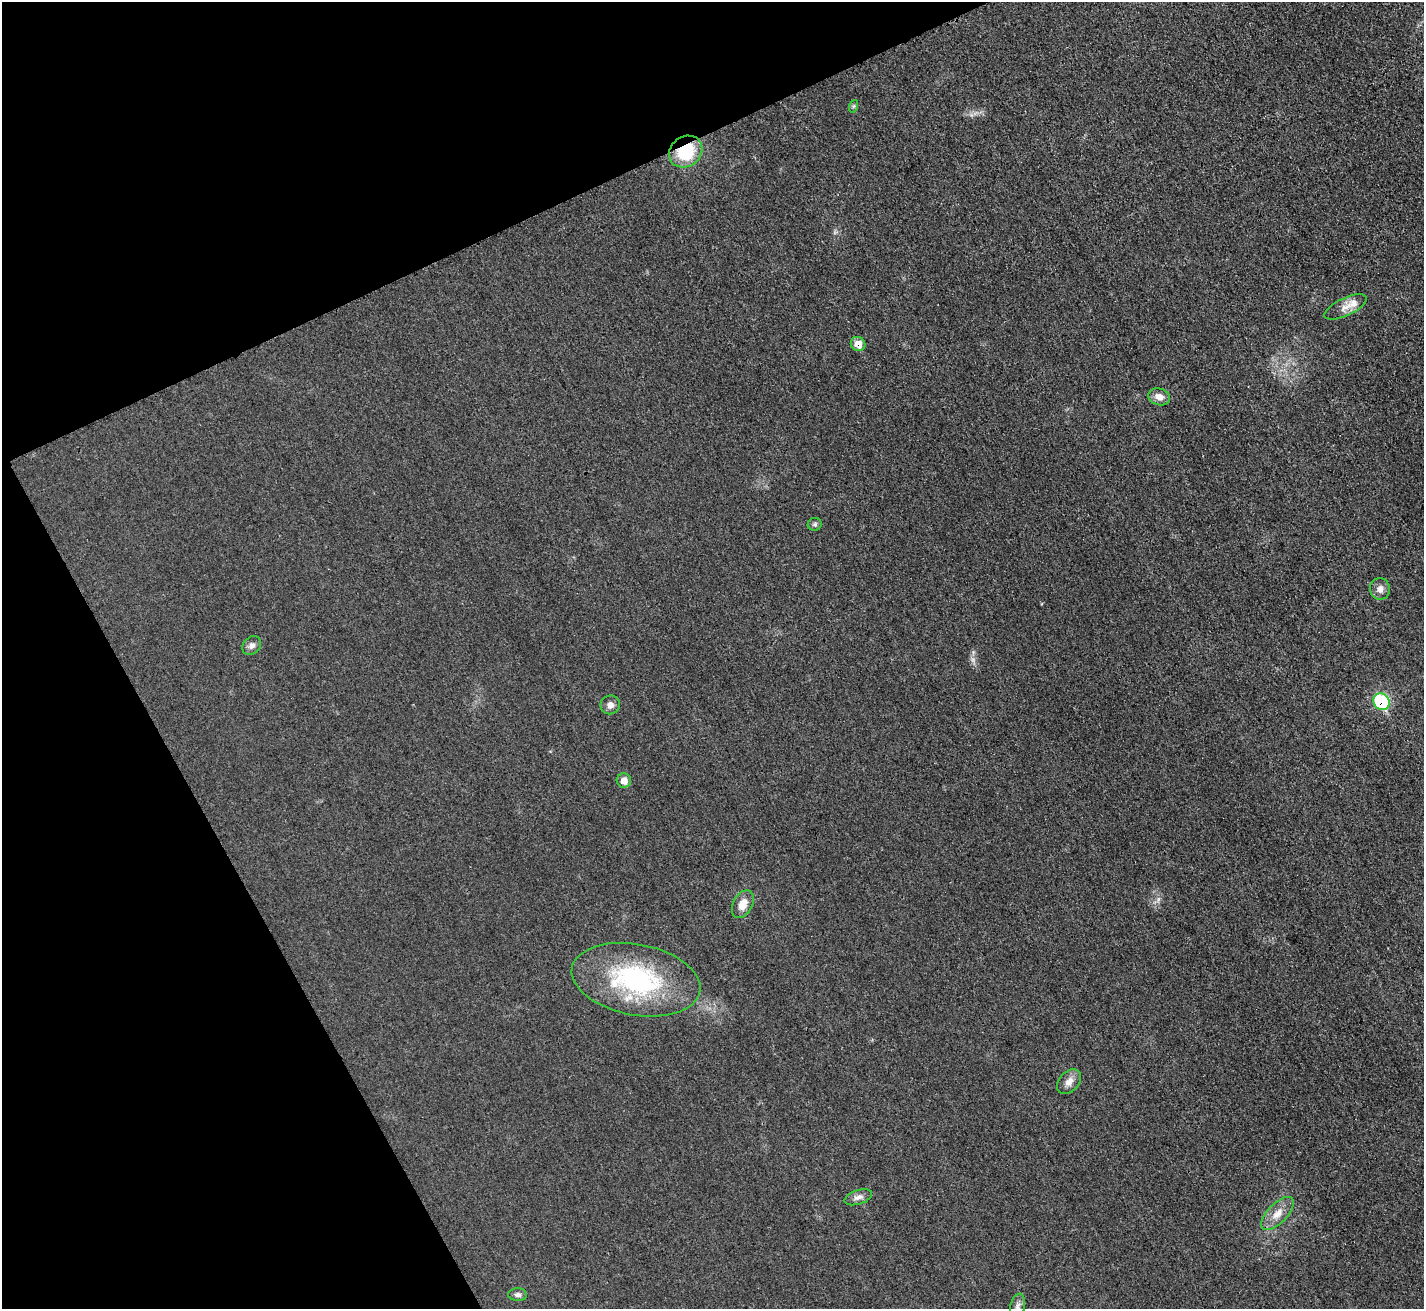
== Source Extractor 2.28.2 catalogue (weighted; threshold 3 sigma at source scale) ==
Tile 5 of 4 x 4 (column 1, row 2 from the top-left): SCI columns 21-1442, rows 2920-4226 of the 5712 x 5701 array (HDU 1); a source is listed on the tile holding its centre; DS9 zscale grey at full resolution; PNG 1426 x 1311 px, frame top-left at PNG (2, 2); each listed source drawn as its Kron ellipse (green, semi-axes under 4 px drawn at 4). Shown black and unused: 23% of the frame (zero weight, under 3 of 4 exposures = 1% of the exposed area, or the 3 px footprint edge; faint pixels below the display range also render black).
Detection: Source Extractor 2.28.2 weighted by HDU 2 'WHT'; one run over the whole footprint, this tile lists its part. Background 0.0218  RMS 0.0061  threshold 0.0276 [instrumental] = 3 sigma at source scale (4.5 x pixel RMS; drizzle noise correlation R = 1.50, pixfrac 1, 0.05/0.05 arcsec/px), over >= 5 px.
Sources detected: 20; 1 too faint to see at this stretch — neither listed nor drawn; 1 inside a brighter listed object's ellipse — not listed separately; the other 18 listed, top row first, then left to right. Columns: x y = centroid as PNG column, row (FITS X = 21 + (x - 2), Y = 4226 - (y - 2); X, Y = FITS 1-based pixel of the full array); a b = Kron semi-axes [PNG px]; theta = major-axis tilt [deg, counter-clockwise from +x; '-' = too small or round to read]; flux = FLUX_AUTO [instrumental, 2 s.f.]
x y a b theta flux
854 106 6 4 70 0.89
686 152 17 15 37 27
1346 307 23 8 25 5.9
858 344 7 7 - 6.7
1159 397 11 8 -16 4.7
815 524 7 6 - 1.3
1380 589 11 10 - 3.8
252 646 10 8 48 2.9
1382 702 9 7 -54 48
610 705 10 9 - 3
624 780 7 7 - 4.7
743 904 15 9 62 7.2
636 980 65 35 -11 88
1069 1082 14 9 48 4.6
858 1197 14 7 18 3.2
1278 1213 21 9 46 7.4
518 1295 9 6 -2 1.8
1017 1307 13 7 76 2.8
Overlapping masked pixels (flux is a lower limit): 3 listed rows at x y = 686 152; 858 344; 1382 702
Isophote crosses this tile's border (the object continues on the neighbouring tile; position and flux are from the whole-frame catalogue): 1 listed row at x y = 1017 1307